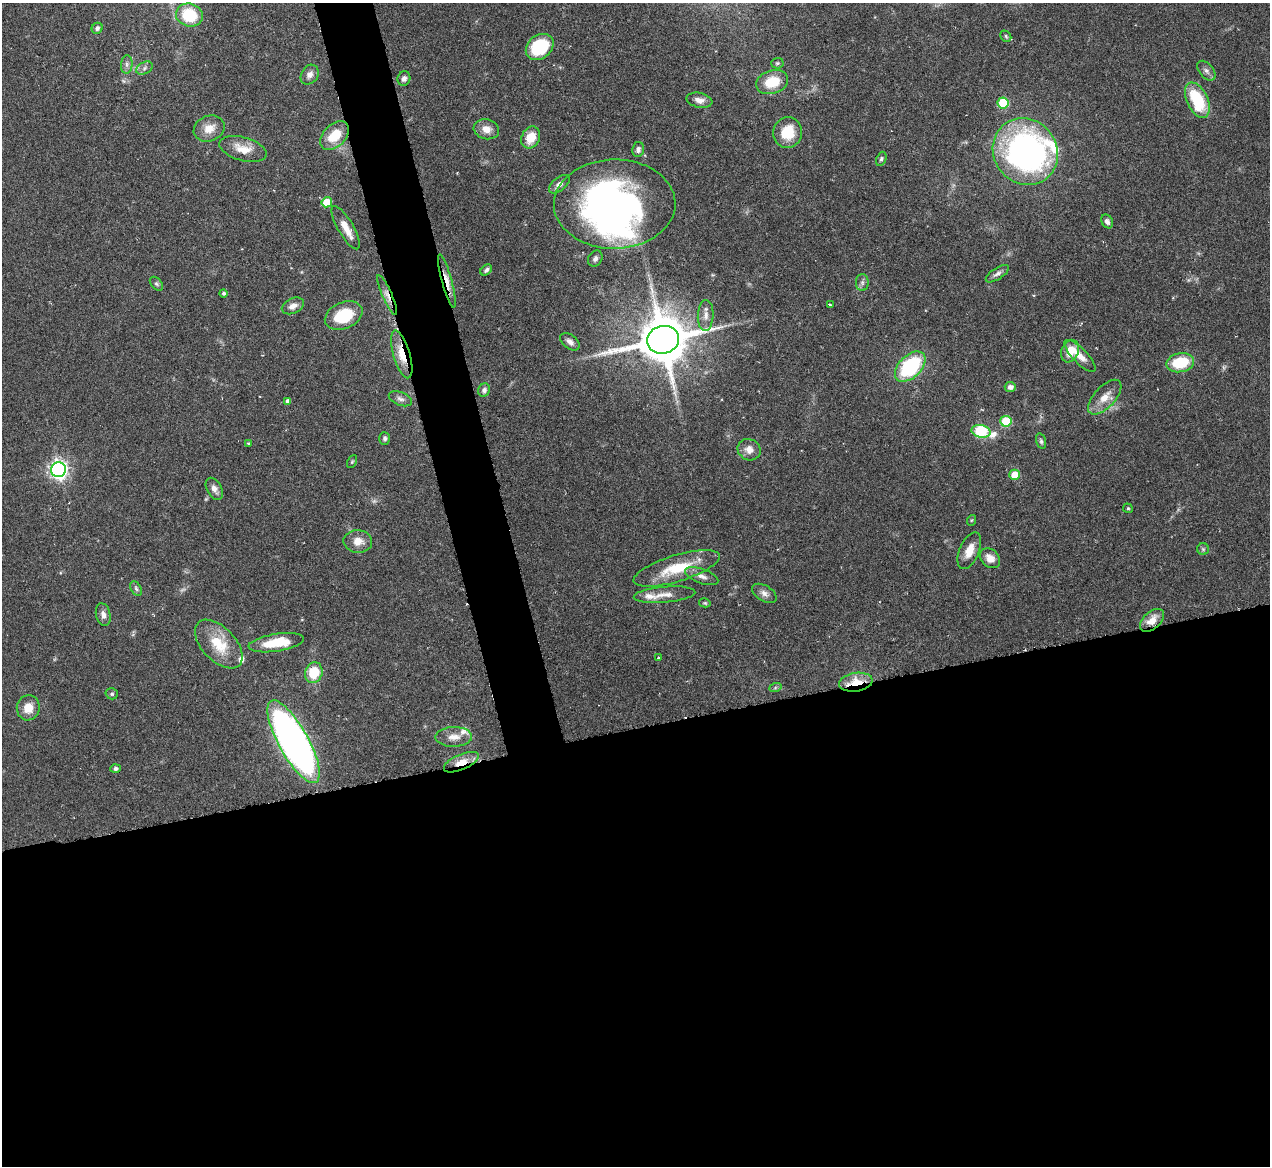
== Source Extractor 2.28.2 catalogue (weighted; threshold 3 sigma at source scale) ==
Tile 15 of 4 x 4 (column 3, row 4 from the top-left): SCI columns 3019-4286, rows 908-2071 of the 5705 x 5824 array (HDU 1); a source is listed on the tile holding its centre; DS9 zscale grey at full resolution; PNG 1272 x 1168 px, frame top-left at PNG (2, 3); each listed source drawn as its Kron ellipse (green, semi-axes under 4 px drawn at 4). Shown black and unused: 41% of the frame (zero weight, under 3 of 6 exposures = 23% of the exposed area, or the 3 px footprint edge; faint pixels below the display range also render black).
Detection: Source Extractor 2.28.2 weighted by HDU 2 'WHT'; one run over the whole footprint, this tile lists its part. Background 0.0845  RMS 0.0046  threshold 0.0187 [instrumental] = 3 sigma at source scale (4.09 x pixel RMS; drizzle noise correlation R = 1.36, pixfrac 0.8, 0.05/0.05 arcsec/px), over >= 5 px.
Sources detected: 97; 3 too faint to see at this stretch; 2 inside a brighter object's white glare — neither listed nor drawn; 4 inside a brighter listed object's ellipse — not listed separately; the other 88 listed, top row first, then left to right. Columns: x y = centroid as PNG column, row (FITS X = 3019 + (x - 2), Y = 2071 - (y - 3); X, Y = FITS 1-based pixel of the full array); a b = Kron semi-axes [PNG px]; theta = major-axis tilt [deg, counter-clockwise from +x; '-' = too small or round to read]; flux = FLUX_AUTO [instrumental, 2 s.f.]
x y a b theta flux
189 15 13 11 -17 19
97 28 6 5 - 1.1
1006 36 6 5 - 0.7
540 47 15 11 37 24
777 63 6 5 - 0.73
127 64 9 5 85 1.4
144 68 9 5 28 1.4
1206 71 11 7 -50 1.7
310 75 10 8 55 2.5
404 79 7 6 - 1.5
772 82 16 11 18 12
699 100 13 7 -11 2.8
1197 100 19 10 -65 22
1003 103 6 5 - 19
209 129 16 12 21 5.6
486 129 13 10 -14 4.5
788 132 15 14 - 12
335 136 17 11 44 11
531 137 11 9 63 7.9
243 149 24 11 -16 7.2
638 149 7 6 - 1.8
1025 152 34 31 -54 140
881 159 7 5 67 0.86
559 184 12 6 39 2.3
327 202 5 5 - 10
615 204 61 44 1 140
1107 221 7 5 -59 1.4
346 228 24 8 -60 6.1
595 259 8 7 - 1.4
486 270 7 4 43 1.2
997 274 13 5 33 1.8
447 281 27 5 -75 4.4
862 282 8 6 90 1.3
156 284 8 5 -50 0.89
224 293 4 4 - 1
387 295 22 5 -66 2.9
830 305 3 3 - 0.53
293 306 12 7 26 2.9
706 315 15 8 88 3.1
344 316 19 13 23 17
663 340 16 14 14 2400
570 342 11 7 -39 2.2
1070 351 12 8 67 6.4
402 354 25 8 -74 9.3
1080 356 21 7 -46 5
1180 363 14 9 11 16
910 367 18 11 44 38
1010 387 5 5 - 2.1
484 390 7 6 - 1.6
1105 397 21 10 47 6.2
400 399 12 6 -22 1.8
288 401 4 4 - 1.7
1006 421 6 5 - 18
981 431 10 6 -13 40
385 438 6 5 - 1
1041 441 8 5 -75 0.92
248 443 3 3 - 0.42
749 450 12 10 -31 3.8
352 462 7 4 63 0.58
58 470 7 7 - 190
1015 475 5 5 - 7.5
214 489 12 7 -61 2.5
1128 508 5 4 - 0.6
972 520 5 3 - 0.42
358 541 14 11 -3 5.1
1203 549 6 6 - 0.74
969 551 19 9 67 5.7
990 558 11 8 -42 3.9
677 568 45 13 17 18
702 576 17 7 -20 3
136 589 8 5 -63 1
764 593 14 7 -31 2.2
665 595 31 8 5 4.9
705 603 6 4 -13 0.57
103 615 11 7 -78 2.4
1152 620 14 8 41 5.3
276 643 28 9 9 15
219 644 30 16 -46 15
658 658 4 3 - 0.47
314 673 10 8 72 13
856 682 17 9 8 10
775 688 6 4 20 0.66
112 694 6 5 - 0.82
28 708 12 11 - 6.2
454 737 18 10 1 4.7
293 742 46 15 -61 280
461 762 19 7 23 5.7
115 769 5 4 - 1.3
Overlapping masked pixels (flux is a lower limit): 6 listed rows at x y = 447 281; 387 295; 402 354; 1152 620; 856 682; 461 762